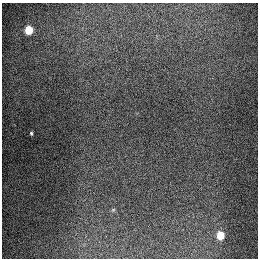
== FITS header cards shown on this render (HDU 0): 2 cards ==
NAXIS1  =                  256
NAXIS2  =                  256

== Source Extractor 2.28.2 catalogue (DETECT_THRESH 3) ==
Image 256 x 256 px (HDU 0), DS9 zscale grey, 1 PNG px = 1 image px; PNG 260 x 260 px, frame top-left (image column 1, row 256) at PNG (2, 3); no overlay
Background 1330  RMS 27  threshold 82.3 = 3 sigma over >= 5 px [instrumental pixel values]
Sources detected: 4; all 4 listed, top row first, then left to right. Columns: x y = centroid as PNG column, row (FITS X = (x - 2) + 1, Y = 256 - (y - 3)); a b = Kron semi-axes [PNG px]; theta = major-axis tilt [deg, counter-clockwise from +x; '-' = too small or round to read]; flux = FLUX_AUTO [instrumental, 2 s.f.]
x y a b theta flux
29 30 5 5 - 90000
31 133 4 3 - 2400
113 210 6 3 19 1800
220 235 5 5 - 67000